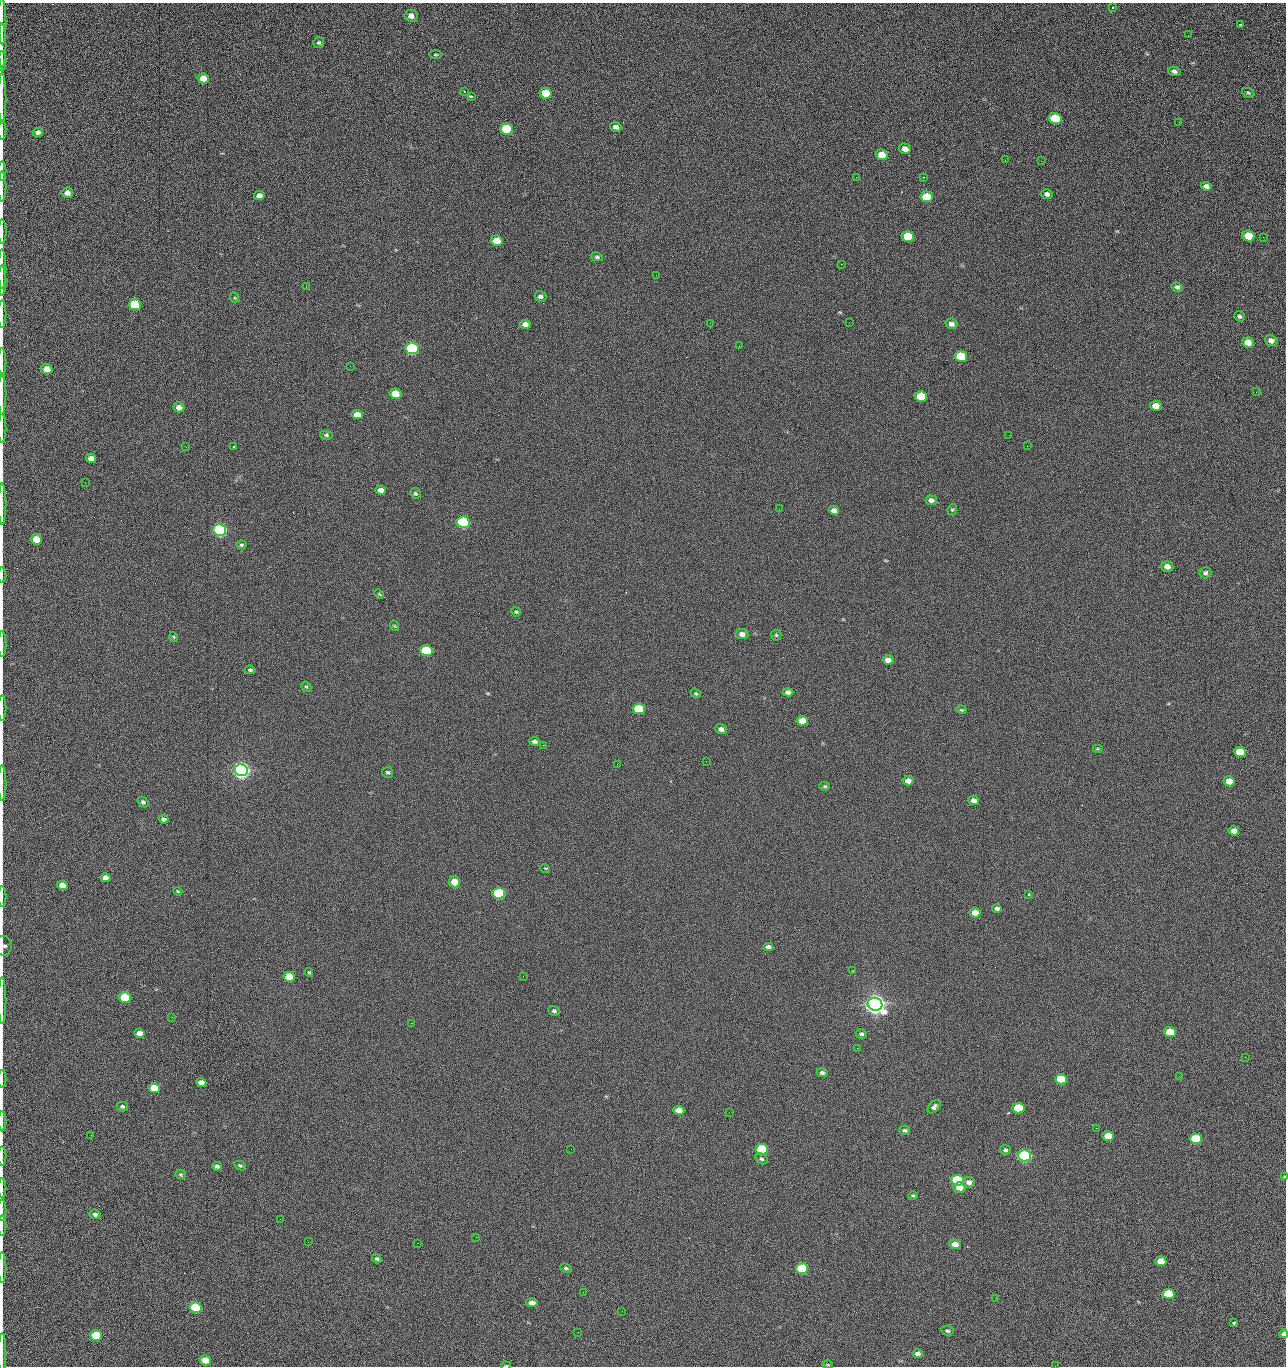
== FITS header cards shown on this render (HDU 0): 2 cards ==
NAXIS1  =                 1284 /fastest changing axis
NAXIS2  =                 1364 /next to fastest changing axis

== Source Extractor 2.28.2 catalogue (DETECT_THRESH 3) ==
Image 1284 x 1364 px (HDU 0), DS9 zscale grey, 1 PNG px = 1 image px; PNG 1288 x 1368 px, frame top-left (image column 1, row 1364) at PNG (2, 3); each listed source drawn as its Kron ellipse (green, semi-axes under 4 px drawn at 4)
Background 124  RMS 14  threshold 43.3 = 3 sigma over >= 5 px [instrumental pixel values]
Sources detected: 216; all 216 listed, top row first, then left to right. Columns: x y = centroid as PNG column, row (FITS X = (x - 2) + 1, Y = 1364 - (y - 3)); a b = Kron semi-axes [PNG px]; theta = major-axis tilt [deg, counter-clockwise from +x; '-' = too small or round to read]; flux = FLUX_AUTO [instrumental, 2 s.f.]
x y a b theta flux
1113 7 2 2 - 7.5e+02
411 16 6 6 - 5.1e+03
2 21 23 2 -89 3.9e+03
1240 25 3 3 - 3.2e+03
1188 35 2 2 - 1.2e+03
319 43 5 5 - 1.8e+03
2 45 22 2 90 4.4e+03
435 55 7 3 1 1.1e+03
2 61 10 2 90 1.8e+03
1174 71 6 4 -16 3.0e+03
203 78 5 5 - 8.8e+03
464 91 2 2 - 7.0e+02
546 93 6 5 - 2.2e+04
1248 93 6 4 -21 1.5e+03
471 96 4 3 - 2.9e+03
2 98 25 2 90 5.0e+03
1055 118 6 5 - 4.4e+04
1179 122 3 2 - 1.3e+03
616 127 6 4 -17 3.5e+03
506 129 6 5 - 5.4e+04
2 130 9 2 90 1.6e+03
38 132 5 4 - 2.8e+03
905 149 6 5 - 6.2e+03
882 155 6 5 - 1.6e+04
1005 160 3 2 - 1.4e+03
1041 161 3 2 - 1.9e+03
2 171 9 2 90 1.9e+03
856 177 2 2 - 2.3e+03
923 177 2 2 - 3.0e+04
2 186 15 2 90 2.4e+03
1206 186 5 4 - 3.7e+03
67 193 5 5 - 4.9e+03
1047 194 6 5 - 2.5e+03
259 196 5 4 - 5.3e+03
926 197 6 5 - 2.9e+04
2 231 12 2 90 2.0e+03
1249 236 6 5 - 2.4e+04
908 237 6 5 - 4.2e+04
1263 237 2 2 - 7.8e+02
497 241 6 5 - 2.0e+04
597 257 6 4 -11 1.5e+03
841 264 2 2 - 2.7e+04
2 269 20 2 90 3.7e+03
656 275 2 2 - 5.1e+02
2 280 15 2 90 2.8e+03
306 287 2 2 - 7.4e+02
1177 287 5 5 - 2.8e+03
540 296 6 5 - 3.0e+03
235 298 5 3 - 9.8e+02
135 305 6 5 - 5.2e+04
2 314 14 2 90 2.6e+03
1239 316 6 5 - 2.0e+03
849 322 2 2 - 6.9e+02
710 323 2 2 - 3.4e+03
525 324 5 4 - 4.9e+03
951 324 6 5 - 4.1e+03
1271 341 6 5 - 4.7e+03
1248 342 6 5 - 1.0e+04
739 346 2 2 - 5.0e+02
412 348 6 6 - 1.6e+05
961 356 6 5 - 4.0e+04
2 362 14 2 90 2.0e+03
350 366 2 2 - 2.3e+03
47 369 5 5 - 1.1e+04
1256 392 2 2 - 1.1e+03
2 394 21 2 90 3.2e+03
395 394 6 5 - 2.0e+04
921 396 6 5 - 3.4e+04
1156 406 6 5 - 9.6e+03
179 407 5 5 - 4.9e+03
357 414 5 4 - 9.2e+03
2 429 14 2 90 2.2e+03
326 435 6 4 -10 1.7e+03
1009 435 2 2 - 1.1e+03
233 446 2 2 - 6.1e+02
1027 446 2 2 - 4.6e+02
186 447 2 2 - 2.7e+03
91 458 5 4 - 5.9e+03
85 483 2 2 - 9.2e+02
381 490 5 4 - 5.0e+03
415 493 5 5 - 1.6e+03
931 500 6 5 - 3.5e+03
2 504 20 2 90 2.9e+03
779 509 2 2 - 4.0e+02
952 509 5 4 - 1.2e+03
834 510 5 4 - 4.8e+03
463 522 6 5 - 2.0e+05
220 530 6 6 - 3.3e+05
36 539 5 5 - 1.9e+04
241 545 5 4 - 1.3e+03
1167 566 6 5 - 5.6e+03
1205 573 6 5 - 2.4e+03
2 575 8 2 90 1.2e+03
379 594 5 3 - 9.9e+02
516 612 5 4 - 1.2e+03
395 626 5 3 - 8.7e+02
742 634 6 5 - 5.6e+03
776 635 5 5 - 1.4e+03
174 637 5 3 - 8.5e+02
2 644 13 2 90 2.2e+03
426 651 6 5 - 9.1e+04
888 660 5 4 - 7.3e+03
250 670 5 4 - 1.7e+03
306 687 5 4 - 1.3e+03
788 692 5 4 - 4.0e+03
696 693 5 4 - 1.3e+03
2 708 13 2 90 2.2e+03
639 709 6 5 - 5.4e+04
961 710 5 4 - 1.2e+03
802 721 5 5 - 1.4e+04
721 729 6 4 -20 3.9e+03
534 741 5 4 - 2.6e+03
543 745 2 2 - 3.5e+03
1097 749 5 3 - 9.0e+02
1240 752 6 5 - 2.7e+04
706 761 2 2 - 1.9e+03
617 764 2 2 - 7.0e+02
241 770 6 6 - 7.3e+05
388 772 5 5 - 1.6e+03
908 781 5 4 - 5.8e+03
1229 781 5 5 - 1.3e+04
2 783 18 2 90 3.0e+03
825 786 5 4 - 1.3e+03
974 800 5 4 - 4.2e+03
143 802 6 4 -42 2.0e+03
164 819 5 4 - 2.2e+03
1234 831 5 4 - 5.9e+03
545 868 5 3 - 7.7e+02
105 878 5 4 - 5.4e+03
454 882 6 5 - 1.3e+04
62 885 5 4 - 9.7e+03
178 891 4 3 - 9.7e+02
499 893 6 5 - 1.3e+05
1029 894 3 3 - 1.9e+03
2 897 10 2 90 1.6e+03
997 908 5 4 - 2.7e+03
975 913 5 4 - 9.5e+03
4 946 10 8 -83 3.5e+03
768 947 5 4 - 3.5e+03
853 971 3 2 - 6.4e+02
309 972 4 3 - 9.6e+02
523 976 3 2 - 2.0e+03
289 977 6 5 - 3.3e+04
125 997 6 5 - 5.3e+04
2 1001 23 2 90 3.9e+03
875 1004 7 6 - 1.2e+06
554 1011 6 5 - 2.0e+03
172 1017 2 2 - 4.4e+02
411 1023 2 2 - 5.4e+03
1170 1032 6 5 - 2.9e+04
139 1033 5 4 - 6.1e+03
861 1034 6 4 -13 2.4e+03
857 1048 2 2 - 1.5e+03
1245 1057 2 2 - 2.0e+03
822 1073 5 4 - 2.2e+03
1179 1076 2 2 - 2.7e+03
2 1079 9 2 90 1.5e+03
1061 1079 6 5 - 4.8e+04
201 1083 5 4 - 5.7e+03
154 1088 6 5 - 3.1e+04
122 1107 6 5 - 2.0e+03
934 1107 8 5 46 2.6e+03
1018 1108 6 5 - 4.5e+04
679 1110 5 4 - 9.0e+03
729 1112 2 2 - 9.2e+02
2 1121 10 2 90 2.0e+03
1096 1128 2 2 - 5.2e+02
904 1130 5 4 - 1.9e+03
91 1135 2 2 - 2.5e+03
1108 1136 5 5 - 1.7e+04
1196 1139 6 5 - 5.9e+04
571 1149 2 2 - 8.2e+02
762 1149 6 5 - 7.9e+04
1005 1150 5 4 - 2.1e+03
2 1156 9 2 90 1.6e+03
1024 1156 6 5 - 2.8e+05
762 1159 6 5 - 1.9e+03
240 1165 6 4 -25 1.6e+03
217 1166 5 4 - 2.6e+03
181 1174 5 4 - 1.5e+03
1284 1177 4 3 - 7.9e+02
957 1180 6 5 - 8.6e+04
969 1182 6 5 - 4.1e+03
2 1188 10 2 90 1.9e+03
960 1188 6 5 - 1.0e+04
913 1196 5 4 - 1.3e+03
2 1210 10 2 90 1.8e+03
95 1214 6 4 -7 2.3e+03
280 1219 2 2 - 1.9e+03
2 1226 10 2 90 1.6e+03
476 1237 2 2 - 1.2e+04
308 1242 2 2 - 1.8e+03
417 1243 2 2 - 5.3e+03
955 1244 5 4 - 8.9e+03
377 1259 5 4 - 1.7e+03
1161 1261 5 5 - 1.4e+04
2 1268 15 2 90 2.4e+03
566 1268 6 4 -22 1.8e+03
802 1268 6 5 - 8.1e+04
583 1292 2 2 - 5.1e+02
1168 1294 6 5 - 4.7e+04
996 1298 2 2 - 2.8e+03
532 1303 5 4 - 7.5e+03
195 1307 6 5 - 1.0e+05
622 1311 3 2 - 8.1e+02
1234 1323 3 3 - 3.5e+03
948 1331 6 5 - 2.0e+03
578 1332 2 2 - 3.5e+03
1284 1334 4 4 - 3.0e+03
96 1335 6 5 - 5.4e+04
2 1353 20 2 90 3.1e+03
918 1353 5 4 - 3.3e+03
205 1360 6 5 - 1.9e+04
828 1365 5 3 - 9.1e+02
506 1366 5 2 - 1.1e+03
1055 1366 2 2 - 2.1e+03
At the frame edge (FLAGS 8, measured only in part): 34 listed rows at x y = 2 21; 2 45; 2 61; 2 98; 2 130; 2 171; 2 186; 2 231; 2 269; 2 280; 2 314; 2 362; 2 394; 2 429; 2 504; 2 575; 2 644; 2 708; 2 783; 2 897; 4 946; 2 1001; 2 1079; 2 1121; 2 1156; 1284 1177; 2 1188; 2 1210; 2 1226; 2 1268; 1284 1334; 2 1353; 506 1366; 1055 1366

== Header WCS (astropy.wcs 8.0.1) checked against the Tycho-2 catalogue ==
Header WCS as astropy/WCSLIB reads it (CRVAL/CRPIX/CD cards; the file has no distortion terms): RA---TAN/DEC--TAN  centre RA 15:41:40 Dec +51:59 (235.42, +51.99 deg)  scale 1.26 arcsec/px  FOV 26.9' x 28.5'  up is +92 deg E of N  parity flipped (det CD > 0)
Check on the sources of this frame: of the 60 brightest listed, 10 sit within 2.0 arcsec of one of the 11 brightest Tycho-2 stars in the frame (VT <= 12.29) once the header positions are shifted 0.40 arcsec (0.13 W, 0.38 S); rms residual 0.76 arcsec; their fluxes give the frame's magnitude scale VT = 24.51 - 2.5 log10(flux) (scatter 0.24 mag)
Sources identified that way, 10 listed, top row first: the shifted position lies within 2.0 arcsec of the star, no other Tycho-2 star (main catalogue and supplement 1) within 4.0 arcsec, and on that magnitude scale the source's flux lands within +1.5 / -3 mag of the star's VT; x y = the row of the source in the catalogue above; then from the Tycho-2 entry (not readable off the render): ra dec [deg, ICRS J2000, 3 dp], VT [Tycho-2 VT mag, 2 dp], TYC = Tycho-2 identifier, HIP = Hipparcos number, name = IAU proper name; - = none
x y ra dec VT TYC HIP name
412 348 235.614 +52.064 11.61 3489-1132-1 - -
463 522 235.514 +52.049 11.19 3489-1407-1 - -
220 530 235.515 +52.133 11.12 3489-1380-1 - -
241 770 235.378 +52.130 9.31 3489-1322-1 76850 -
499 893 235.303 +52.042 11.52 3489-958-1 - -
875 1004 235.232 +51.912 9.59 3489-824-1 - -
1024 1156 235.143 +51.862 10.97 3489-1016-1 - -
957 1180 235.131 +51.886 12.29 3489-908-1 - -
802 1268 235.084 +51.941 11.45 3489-1346-1 - -
195 1307 235.075 +52.152 11.74 3489-912-1 - -